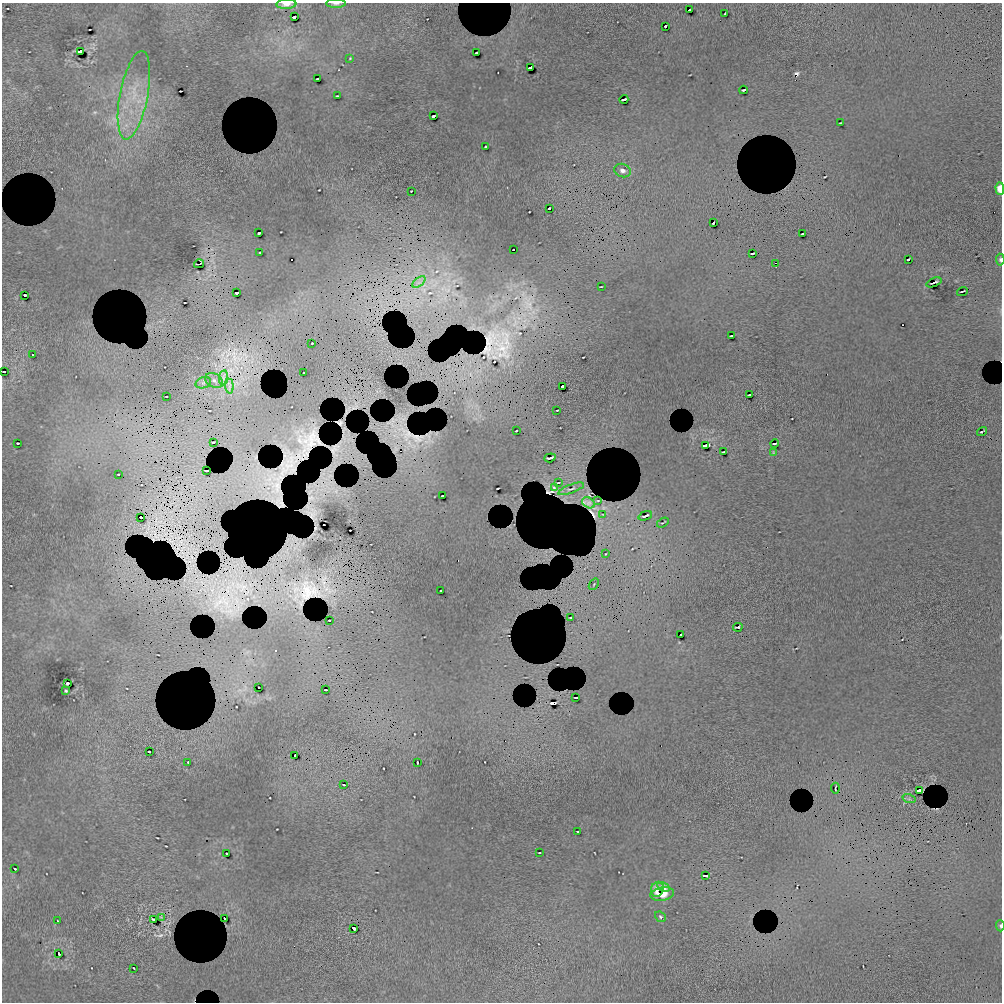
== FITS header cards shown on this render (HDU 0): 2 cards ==
NAXIS1  =                 1000 / length of data axis 1
NAXIS2  =                 1000 / length of data axis 2

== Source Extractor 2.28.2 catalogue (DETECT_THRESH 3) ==
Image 1000 x 1000 px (HDU 0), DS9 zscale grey, 1 PNG px = 1 image px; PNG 1004 x 1004 px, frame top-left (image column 1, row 1000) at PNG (2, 3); each listed source drawn as its Kron ellipse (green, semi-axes under 4 px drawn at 4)
Background 803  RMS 18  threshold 52.9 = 3 sigma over >= 5 px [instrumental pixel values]
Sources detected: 143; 34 with non-positive FLUX_AUTO (blend fragments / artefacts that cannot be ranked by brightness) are neither listed nor drawn; the other 109 listed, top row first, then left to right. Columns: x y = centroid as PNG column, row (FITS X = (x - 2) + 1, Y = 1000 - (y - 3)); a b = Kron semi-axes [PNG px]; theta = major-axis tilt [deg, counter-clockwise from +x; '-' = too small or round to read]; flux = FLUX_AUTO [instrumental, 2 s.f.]
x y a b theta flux
286 4 10 5 3 9300
336 4 10 4 1 2900
689 10 3 2 - 2700
725 13 3 2 - 1100
294 17 3 2 - 4200
665 26 3 2 - 2500
80 51 4 3 - 150000
476 53 3 2 - 1500
350 58 3 3 - 930
530 68 3 3 - 36000
318 79 4 2 - 2500
743 90 4 2 - 1800
134 95 45 14 79 51000
337 96 3 2 - 980
624 99 5 2 - 3400
433 116 4 2 - 2400
840 123 3 2 - 920
485 147 2 2 - 1300
623 171 8 6 -23 4800
1000 189 6 4 -89 18000
411 191 2 2 - 860
549 208 3 2 - 1500
713 223 3 2 - 2400
259 233 3 2 - 1400
802 234 3 2 - 1300
513 250 2 2 - 290
260 252 3 2 - 960
753 253 4 2 - 2200
908 259 4 2 - 1700
1000 260 6 3 -85 2600
776 263 3 2 - 20000
199 264 5 2 - 2600
419 282 8 4 39 4500
934 282 8 2 21 2200
601 287 3 2 - 660
962 291 6 2 20 1300
236 293 3 2 - 2000
25 295 3 2 - 2400
731 336 4 2 - 1300
312 343 2 2 - 830
33 355 2 2 - 790
4 372 3 2 - 2200
303 373 3 2 - 650
223 378 7 4 82 4900
214 380 9 7 -30 5300
203 383 8 5 18 3500
229 386 7 2 -85 2500
562 386 3 2 - 3900
749 395 4 2 - 2000
166 396 3 2 - 790
557 410 3 2 - 930
516 431 2 2 - 1200
982 431 5 2 - 1500
213 442 3 2 - 1400
18 443 3 2 - 1100
775 444 4 2 - 2600
706 445 4 3 - 36000
724 452 3 2 - 1500
773 453 3 2 - 980
550 458 6 2 18 3200
206 471 3 2 - 2300
118 474 3 2 - 680
558 482 3 2 - 670
554 487 4 2 - 1200
571 489 14 4 21 4000
442 496 3 2 - 1400
598 501 3 2 - 960
589 503 7 5 -31 5100
603 514 4 2 - 740
645 516 7 2 21 2900
141 517 3 2 - 3900
663 523 6 2 33 1300
606 554 3 2 - 890
594 584 6 3 55 1300
441 591 2 2 - 1200
570 617 3 2 - 1200
329 620 3 2 - 1000
738 627 5 2 - 1800
680 635 2 2 - 1400
67 683 4 3 - 110000
258 687 2 2 - 1000
325 690 3 2 - 1500
66 691 3 3 - 1400
576 697 4 2 - 1900
149 752 3 2 - 2400
295 755 3 2 - 1800
188 762 2 2 - 810
417 763 3 2 - 1400
344 785 3 2 - 1000
835 788 5 2 - 1200
919 790 4 3 - 110000
909 799 7 4 -17 2200
577 831 2 2 - 960
539 853 3 2 - 930
227 854 3 3 - 1900
15 869 3 2 - 1300
705 875 3 3 - 64000
663 887 6 4 -30 3100
657 889 7 6 - 2000
662 894 12 6 11 11000
161 917 3 2 - 1000
660 917 6 4 -39 1900
224 919 3 2 - 3000
154 920 4 4 - 190000
58 921 3 2 - 700
1000 926 5 3 - 1900
354 928 3 3 - 57000
59 954 3 2 - 2200
134 968 3 2 - 900
At the frame edge (FLAGS 8, measured only in part): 6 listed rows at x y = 286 4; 336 4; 1000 189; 1000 260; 4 372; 1000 926
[34 non-positive-flux detections neither listed nor drawn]